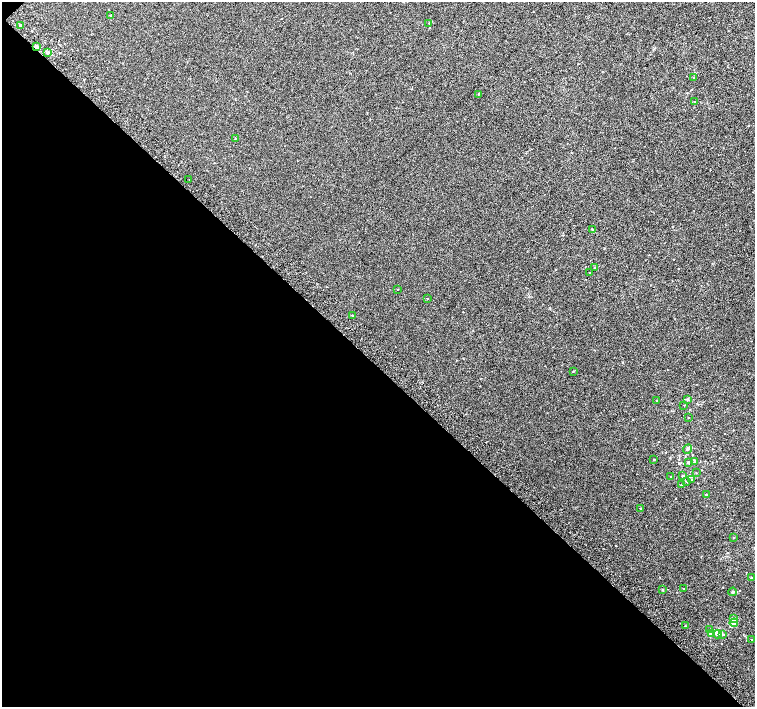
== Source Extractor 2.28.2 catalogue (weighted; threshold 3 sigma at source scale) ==
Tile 9 of 4 x 4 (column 1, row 3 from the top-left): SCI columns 37-1542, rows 1662-3070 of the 6091 x 6076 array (HDU 1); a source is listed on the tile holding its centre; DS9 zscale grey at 2 x 2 block average (1 PNG px = mean of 2 x 2 image px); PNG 757 x 709 px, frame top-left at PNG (2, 2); each listed source drawn as its Kron ellipse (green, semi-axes under 4 px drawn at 4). Shown black and unused: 48% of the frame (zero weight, under 2 of 3 exposures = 2% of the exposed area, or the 3 px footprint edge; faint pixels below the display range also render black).
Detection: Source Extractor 2.28.2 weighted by HDU 2 'WHT'; one run over the whole footprint, this tile lists its part. Background 0.00858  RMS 0.007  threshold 0.0316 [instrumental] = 3 sigma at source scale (4.5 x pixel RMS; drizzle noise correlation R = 1.50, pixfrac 1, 0.0396/0.0396 arcsec/px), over >= 5 px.
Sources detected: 48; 2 inside a brighter listed object's ellipse — not listed separately; the other 46 listed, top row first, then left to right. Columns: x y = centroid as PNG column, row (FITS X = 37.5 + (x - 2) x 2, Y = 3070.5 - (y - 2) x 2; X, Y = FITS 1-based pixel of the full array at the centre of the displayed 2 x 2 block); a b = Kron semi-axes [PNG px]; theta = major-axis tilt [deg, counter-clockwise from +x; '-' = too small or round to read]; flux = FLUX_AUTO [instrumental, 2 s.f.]
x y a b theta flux
111 16 3 2 - 1.1
429 23 2 2 - 0.8
20 25 2 2 - 1.6
37 46 3 3 - 3.2
48 52 3 3 - 1.8
694 78 3 2 - 2.2
478 94 2 2 - 1.1
695 102 2 2 - 0.79
235 138 2 2 - 0.69
189 179 2 2 - 0.7
592 229 3 2 - 0.95
595 268 3 2 - 0.74
590 273 2 2 - 1
398 289 2 2 - 0.52
427 299 2 2 - 0.75
352 315 2 2 - 2.5
573 371 2 2 - 0.91
687 399 3 3 - 1.8
656 401 2 2 - 0.62
684 405 2 2 - 0.65
688 418 2 2 - 0.98
688 449 5 3 - 2.6
654 459 2 2 - 0.95
688 462 2 2 - 3.1
694 462 4 2 - 2.4
696 473 2 2 - 0.57
683 476 2 2 - 3.2
671 477 2 2 - 0.82
692 480 3 2 - 1.1
686 481 3 2 - 0.97
681 485 2 2 - 1.2
706 495 2 2 - 2.7
640 509 2 2 - 1.4
734 537 2 2 - 0.71
752 578 3 2 - 1.1
684 589 2 2 - 0.87
662 590 2 2 - 1.4
733 592 4 3 - 2.1
733 619 4 3 - 5.1
734 623 4 4 - 5.7
685 626 2 2 - 0.74
710 630 3 3 - 3
712 634 3 3 - 15
717 634 4 3 - 3
722 635 3 3 - 2.3
751 639 2 2 - 0.52
Diffuse or blended objects may show on this block-average render without a row.